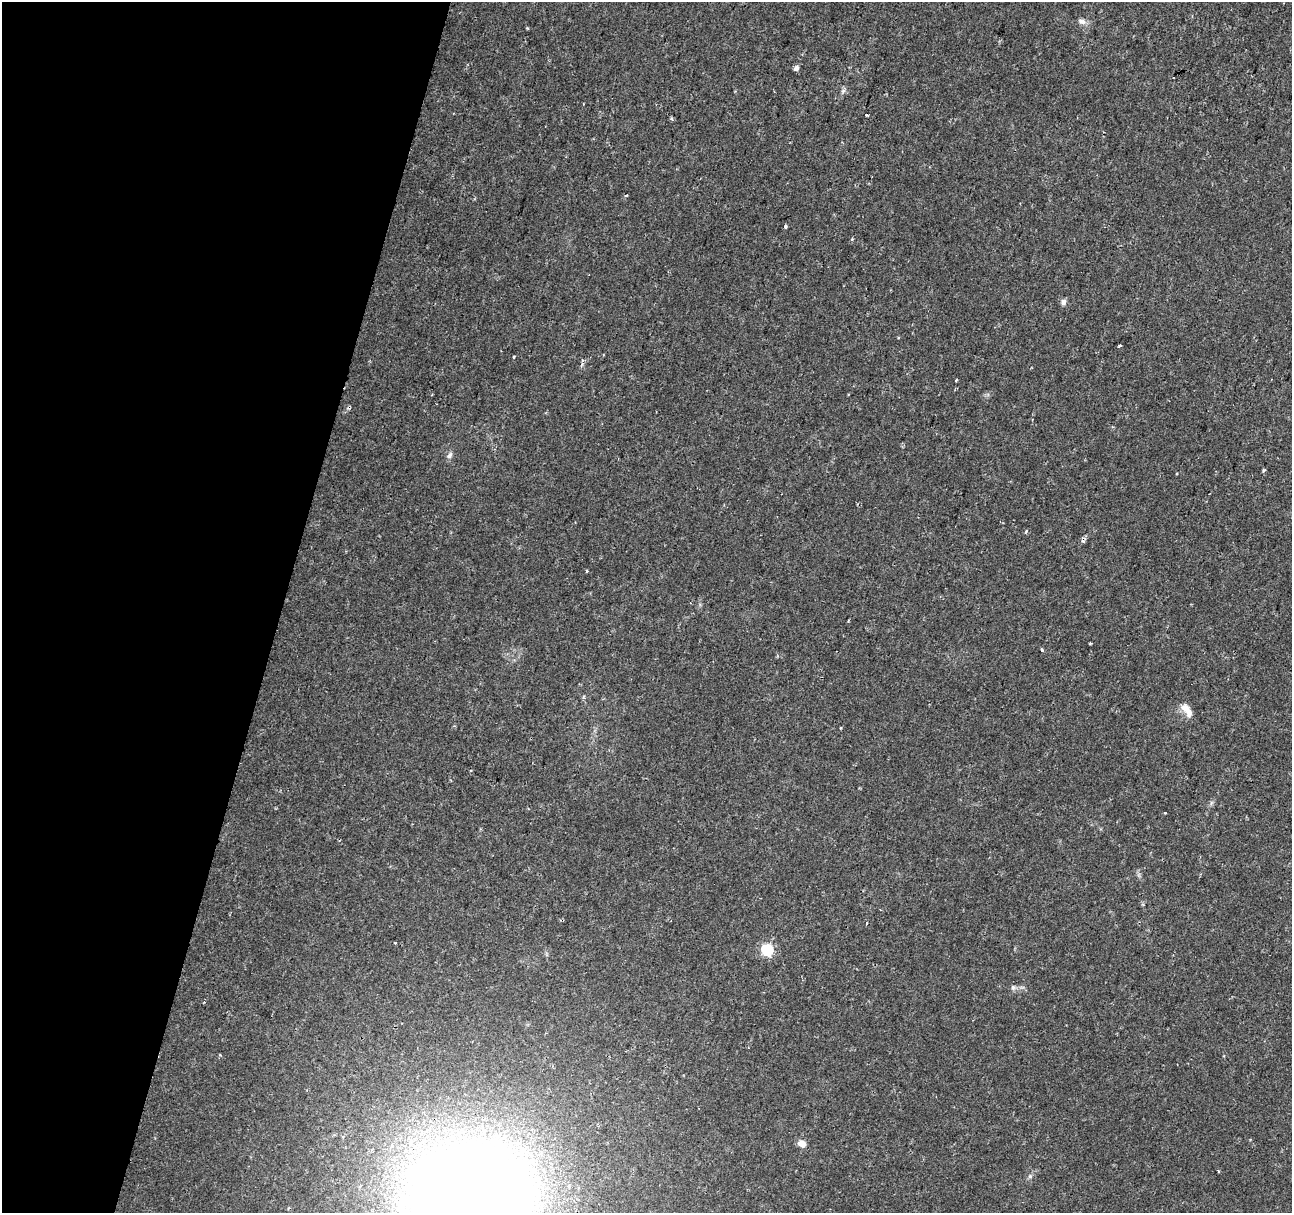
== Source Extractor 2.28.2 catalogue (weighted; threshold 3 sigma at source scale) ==
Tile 9 of 4 x 4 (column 1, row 3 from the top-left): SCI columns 8-1297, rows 1495-2705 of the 5165 x 5346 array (HDU 1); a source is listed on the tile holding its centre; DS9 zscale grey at full resolution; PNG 1294 x 1215 px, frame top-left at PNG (2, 2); no overlay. Shown black and unused: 22% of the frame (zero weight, under 2 of 3 exposures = <1% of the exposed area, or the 3 px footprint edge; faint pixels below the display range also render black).
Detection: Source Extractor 2.28.2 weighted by HDU 2 'WHT'; one run over the whole footprint, this tile lists its part. Background 0.0365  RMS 0.0038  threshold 0.017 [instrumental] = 3 sigma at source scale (4.5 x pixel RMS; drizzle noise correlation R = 1.50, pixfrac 1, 0.0396/0.0396 arcsec/px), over >= 5 px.
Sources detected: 29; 2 cosmic-ray / hot-pixel residue — not listed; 1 inside a brighter listed object's ellipse — not listed separately; the other 26 listed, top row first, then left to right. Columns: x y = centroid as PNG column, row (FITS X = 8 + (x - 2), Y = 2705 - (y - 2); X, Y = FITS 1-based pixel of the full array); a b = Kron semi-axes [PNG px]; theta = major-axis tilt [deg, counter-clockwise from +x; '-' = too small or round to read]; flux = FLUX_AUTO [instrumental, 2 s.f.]
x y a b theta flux
1082 21 11 7 -21 1.7
796 68 4 4 - 3.8
843 91 8 4 46 0.85
626 196 4 3 - 0.31
785 226 4 3 - 0.95
852 239 4 3 - 0.54
1063 302 6 5 - 1.9
1119 346 4 3 - 0.57
514 357 3 3 - 0.75
583 361 8 4 79 1.4
956 380 3 3 - 0.44
449 455 10 6 49 1.3
1264 470 4 3 - 0.64
586 571 3 3 - 0.46
1042 650 3 3 - 2.7
1186 708 15 9 -31 3.3
1211 803 7 4 72 0.68
867 923 4 3 - 0.49
395 942 3 3 - 1.3
767 950 6 6 - 31
1013 987 7 6 - 0.96
204 1002 4 2 - 0.24
802 1144 11 7 -26 2.7
1218 1171 4 3 - 0.35
1030 1176 6 6 - 0.81
469 1196 95 76 2 820
Isophote crosses this tile's border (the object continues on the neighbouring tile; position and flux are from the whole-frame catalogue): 1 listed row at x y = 469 1196
Unlisted compact peaks at least as high as the median listed source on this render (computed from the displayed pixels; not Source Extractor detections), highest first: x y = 1026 531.